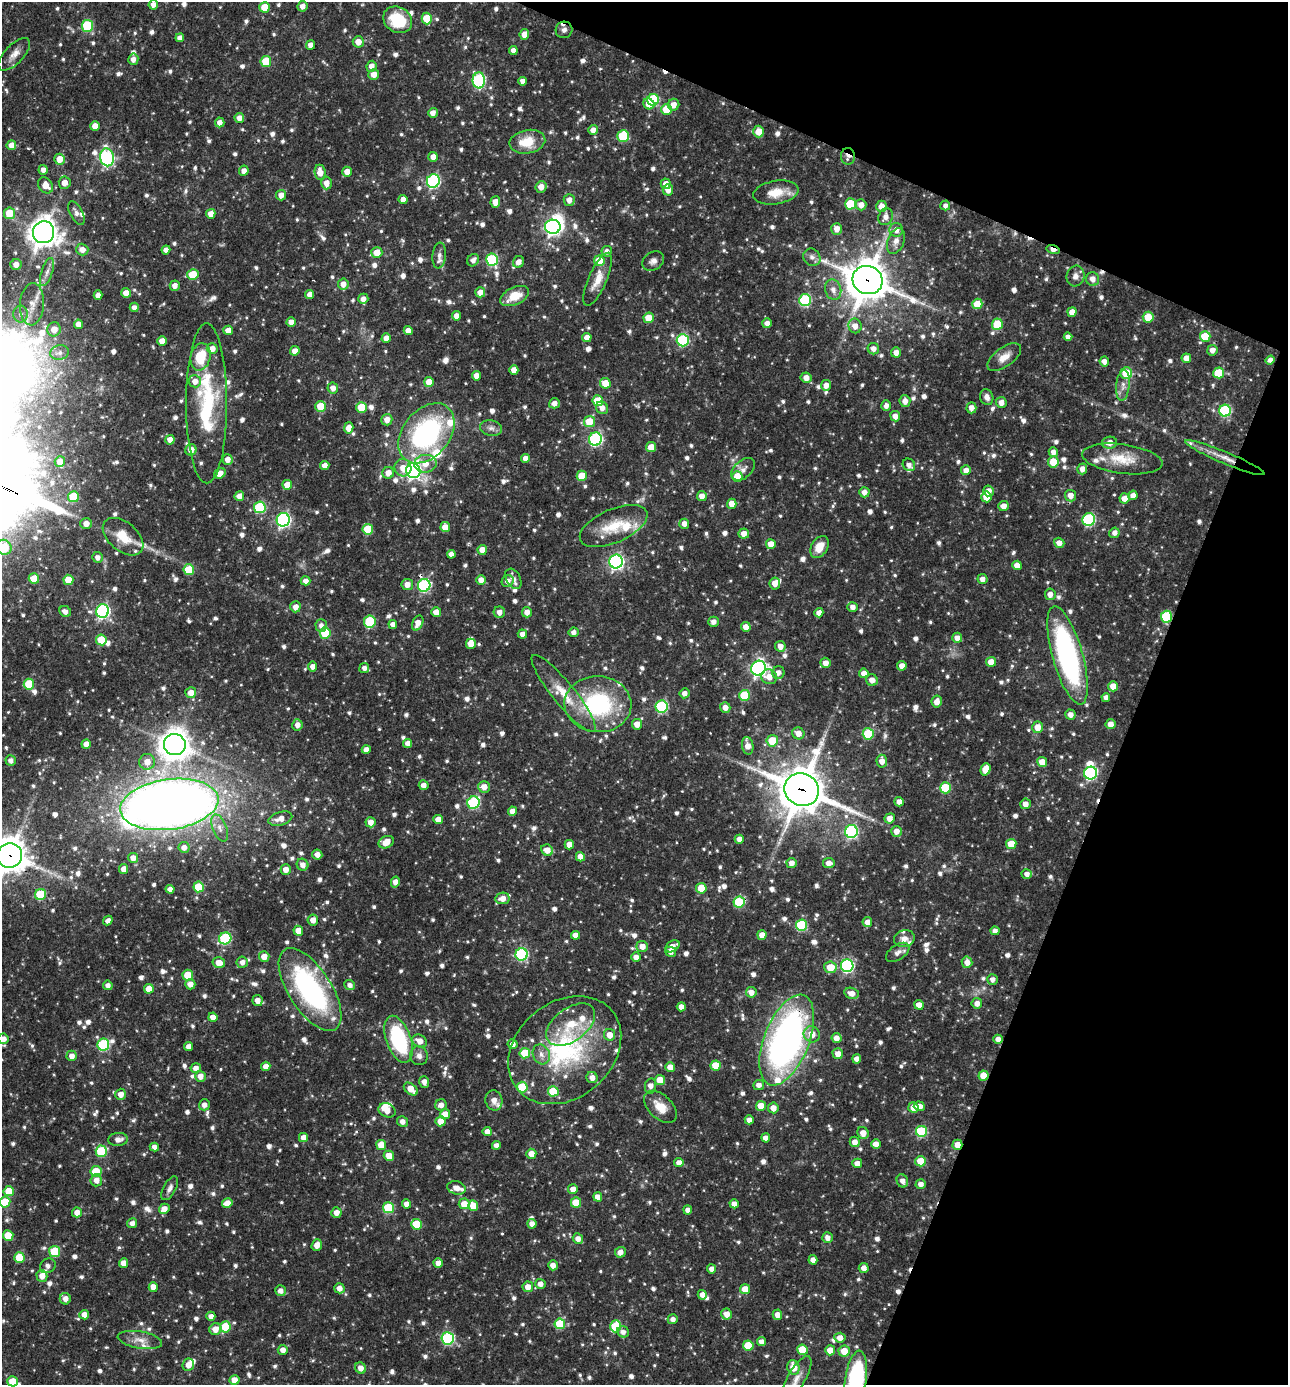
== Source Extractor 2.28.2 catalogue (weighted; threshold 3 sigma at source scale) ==
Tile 8 of 4 x 4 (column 4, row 2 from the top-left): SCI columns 4128-5413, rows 2768-4150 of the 5550 x 5536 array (HDU 1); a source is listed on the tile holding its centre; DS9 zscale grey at full resolution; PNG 1290 x 1387 px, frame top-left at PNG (2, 2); each listed source drawn as its Kron ellipse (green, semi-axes under 4 px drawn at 4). Shown black and unused: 20% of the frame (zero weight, under 3 of 4 exposures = <1% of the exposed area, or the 3 px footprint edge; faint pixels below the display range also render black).
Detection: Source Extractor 2.28.2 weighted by HDU 2 'WHT'; one run over the whole footprint, this tile lists its part. Background 0.0649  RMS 0.0036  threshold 0.016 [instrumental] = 3 sigma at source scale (4.5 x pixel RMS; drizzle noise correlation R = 1.50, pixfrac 1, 0.05/0.05 arcsec/px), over >= 5 px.
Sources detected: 1176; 1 too faint to see at this stretch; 3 inside a brighter object's white glare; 8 cosmic-ray / hot-pixel residue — neither listed nor drawn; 30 inside a brighter listed object's ellipse — not listed separately; of the other 1134, all 500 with FLUX_AUTO >= 1.7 (the completeness limit of this list) listed and drawn (634 fainter detections not listed), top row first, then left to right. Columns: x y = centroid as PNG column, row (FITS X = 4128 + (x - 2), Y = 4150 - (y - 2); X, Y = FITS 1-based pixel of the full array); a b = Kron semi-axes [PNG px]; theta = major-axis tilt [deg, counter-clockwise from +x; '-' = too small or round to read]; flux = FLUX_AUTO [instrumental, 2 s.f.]
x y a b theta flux
153 5 5 4 - 2.1
302 6 5 5 - 2.4
264 7 5 5 - 7.4
427 18 6 5 - 9.8
398 20 15 12 -33 15
87 26 6 5 - 22
564 30 8 8 - 2.1
524 34 5 5 - 3.1
180 38 4 4 - 1.9
358 42 5 5 - 3.4
310 45 5 4 - 2.3
513 50 4 4 - 1.9
14 54 20 9 46 3.4
133 59 5 5 - 2.2
266 62 5 5 - 12
371 66 5 5 - 2.5
374 74 5 5 - 2.9
479 80 8 6 -88 48
523 81 4 4 - 1.8
653 100 6 5 - 25
649 104 6 5 - 3.6
674 105 6 5 - 2.8
666 109 5 5 - 6.9
433 113 5 4 - 2.4
239 118 5 5 - 2.8
220 122 5 4 - 2.2
95 126 5 4 - 3.6
593 130 5 4 - 2.4
759 131 6 5 - 5.3
623 136 6 5 - 18
527 142 18 11 10 9.2
11 145 5 5 - 3.8
848 156 8 7 - 3.1
107 157 9 7 -79 51
433 157 5 5 - 2.8
60 159 5 5 - 4.7
43 170 5 4 - 1.8
244 171 5 4 - 2.2
320 172 8 5 -83 4
347 172 5 5 - 3.4
433 181 7 6 - 58
65 183 6 6 - 3
326 183 6 5 - 3.1
666 184 5 5 - 2.8
46 185 8 7 - 4
541 187 6 5 - 3
668 190 5 5 - 2.6
776 192 23 11 10 6.9
281 195 5 5 - 2.8
403 199 4 4 - 2.6
569 200 6 5 - 2.6
495 202 5 4 - 3.2
850 204 5 5 - 14
861 205 5 5 - 2.8
945 205 5 5 - 1.7
881 206 6 5 - 3.8
10 213 6 5 - 9
76 213 13 6 -63 1.8
211 214 5 5 - 2.8
886 217 9 7 67 2.4
553 227 8 7 - 120
837 229 6 5 - 3
896 230 7 6 - 2.9
44 232 11 10 - 420
896 241 13 8 68 2.4
1053 249 7 4 -15 3.6
82 250 6 6 - 2.8
166 250 4 4 - 2.4
607 251 5 5 - 1.8
377 252 5 5 - 4.7
439 256 13 6 83 1.8
812 257 9 8 - 1.7
473 260 6 5 - 1.7
492 260 6 6 - 36
599 261 5 5 - 9.3
653 261 11 8 33 2
519 262 6 5 - 2.7
16 264 5 5 - 2.5
47 272 15 5 71 2
193 275 5 5 - 11
1075 276 10 9 - 2.2
598 279 29 9 67 5.6
1093 279 7 6 - 2.6
867 280 15 14 - 1100
343 284 5 5 - 2.8
175 286 5 5 - 2.2
833 290 10 8 -74 2.5
480 292 5 5 - 2.8
126 293 5 4 - 2.7
310 294 4 4 - 2.8
98 295 5 4 - 2.4
515 296 15 8 25 7.1
363 299 5 5 - 2.2
805 300 6 6 - 34
32 304 21 12 86 5.4
977 304 5 5 - 7.9
134 307 5 4 - 1.7
1072 312 5 4 - 3.4
21 314 8 7 - 1.8
456 316 4 4 - 2.4
1148 317 5 5 - 8.3
649 318 5 5 - 6.5
291 322 5 4 - 2.4
767 323 5 5 - 2.2
78 324 5 4 - 2.3
997 324 6 5 - 11
855 326 7 6 - 2.9
54 329 7 6 - 3.8
228 330 5 4 - 3.6
408 331 4 4 - 2.9
1205 336 5 5 - 11
587 337 5 4 - 3
1068 337 4 4 - 1.9
386 338 5 4 - 2.8
683 340 6 6 - 36
162 341 5 4 - 3.5
212 349 5 5 - 3.1
873 349 6 5 - 2.2
1212 350 5 5 - 2.4
295 351 5 4 - 2.5
896 352 5 5 - 2.6
59 353 9 7 14 2.1
200 357 14 9 75 12
1004 357 19 9 35 4.2
1186 358 5 4 - 3.3
1270 360 5 4 - 1.9
1104 361 5 4 - 2
514 370 5 4 - 3.2
1126 373 6 6 - 9.3
1219 373 5 5 - 11
476 376 5 4 - 2.8
806 378 5 5 - 2.8
195 381 6 6 - 3
429 382 5 4 - 4.3
605 383 5 5 - 6.6
826 385 5 5 - 2.8
1123 385 15 6 83 2.6
333 388 5 5 - 2.4
987 397 8 6 -70 1.8
598 401 5 5 - 9.8
905 401 6 5 - 2.6
1001 402 5 5 - 2.6
207 403 80 20 -90 36
554 403 5 5 - 2.1
321 406 5 5 - 8.6
886 406 5 4 - 1.8
361 407 5 5 - 10
602 408 6 6 - 2.2
971 408 5 5 - 2.2
1225 411 6 6 - 34
895 416 5 5 - 2.6
387 420 5 5 - 2.9
589 422 5 5 - 8.3
349 428 5 4 - 3.8
491 428 11 8 -12 1.8
426 433 34 23 51 63
595 439 7 6 - 51
170 440 5 4 - 3.3
1109 443 8 6 8 3
651 447 5 5 - 5.3
191 450 5 5 - 3.1
1053 452 5 4 - 2.2
525 458 4 4 - 2.2
1225 458 43 6 -23 5.8
1122 459 40 14 -7 11
228 460 5 5 - 2.7
60 462 5 5 - 3.2
1053 462 5 5 - 6.3
425 464 11 9 7 4.6
325 465 5 4 - 2.6
909 465 6 6 - 1.9
403 468 9 8 - 3.8
743 469 14 8 42 2.2
1082 469 5 5 - 2.6
966 470 5 5 - 2.7
413 471 7 7 - 110
220 473 6 5 - 2.9
388 473 6 6 - 3.1
582 476 5 5 - 8.3
737 476 5 5 - 5.3
287 485 5 5 - 4.5
988 491 5 5 - 2.9
864 492 5 5 - 2.4
1133 495 5 4 - 2.7
239 496 5 5 - 2.9
702 496 5 5 - 2.8
1070 496 6 5 - 2.9
73 497 5 5 - 11
986 497 5 5 - 5.1
1125 498 5 5 - 3.6
732 504 5 4 - 3.9
1003 506 5 5 - 2.5
260 507 6 5 - 28
283 520 7 6 - 79
1089 520 6 6 - 43
86 523 6 5 - 2.8
684 524 5 5 - 2.2
614 526 36 17 24 12
445 527 5 5 - 4.7
368 529 5 5 - 12
1114 533 5 5 - 1.9
744 534 5 5 - 2.9
123 537 24 14 -40 8.4
1059 543 5 5 - 2.8
771 544 5 5 - 3.9
4 547 7 7 - 14
819 547 12 8 59 5.2
482 550 5 4 - 3.7
451 554 4 4 - 2
97 557 5 5 - 1.9
616 561 7 6 - 97
1017 565 5 4 - 3.6
189 570 5 5 - 12
34 579 5 5 - 7.7
513 579 11 7 -61 1.8
982 579 5 5 - 2.1
68 580 5 5 - 6.9
481 580 5 4 - 2.8
306 581 5 4 - 2.2
508 581 6 5 - 2.3
407 584 6 5 - 2.8
775 584 6 5 - 2.9
424 585 6 6 - 48
1050 594 6 5 - 2.4
295 607 5 5 - 2.7
853 607 5 5 - 2.1
65 611 6 5 - 1.9
102 611 7 6 - 74
436 612 5 4 - 3
499 612 6 5 - 2.1
527 612 5 5 - 2.6
819 613 4 4 - 2.6
1166 617 6 5 - 23
370 622 6 5 - 19
713 622 5 5 - 1.9
418 623 8 5 67 3.2
393 624 4 4 - 2.2
321 625 6 5 - 1.9
746 627 5 5 - 3.1
573 632 5 5 - 1.8
325 633 5 5 - 14
522 634 4 4 - 2.3
957 638 5 5 - 2.7
101 640 5 5 - 8.2
471 644 5 5 - 3.8
780 646 5 5 - 2.7
1067 655 51 15 -74 86
991 662 5 5 - 4.1
825 663 5 5 - 2.6
312 666 5 4 - 2
902 666 5 4 - 3.1
364 668 5 5 - 1.7
759 668 7 7 - 110
778 673 6 6 - 2.1
864 673 5 4 - 2.6
769 677 8 7 - 3.9
872 680 6 5 - 2.9
29 684 5 5 - 13
1113 686 5 5 - 4.2
191 693 5 5 - 3.2
564 693 48 11 -51 11
684 693 5 5 - 2.1
744 695 5 5 - 13
1106 698 4 4 - 2.1
937 702 6 5 - 3
598 704 33 28 -3 42
662 707 6 6 - 39
725 707 5 5 - 2.5
1070 715 5 5 - 2.5
637 724 5 5 - 3.1
1110 724 5 5 - 2.7
297 725 5 5 - 2.4
1038 727 6 5 - 4.5
798 733 6 5 - 3.1
868 734 6 5 - 16
772 741 5 5 - 8.9
408 743 4 4 - 2.4
86 744 4 4 - 2.7
175 745 11 10 - 550
748 746 9 5 -79 3.3
366 749 4 4 - 2.4
11 760 5 5 - 1.9
882 761 6 5 - 2.7
147 762 8 8 - 3.7
1042 762 5 5 - 5
985 769 6 5 - 5.6
1090 773 6 6 - 51
424 785 5 5 - 2.2
484 787 6 6 - 3.1
945 788 5 5 - 20
802 790 17 16 - 1300
899 802 5 4 - 2.7
473 803 6 6 - 40
169 804 49 25 8 540
1025 804 5 5 - 2.3
512 811 5 4 - 2.6
890 818 5 5 - 2.7
280 819 12 6 17 3.3
438 819 5 4 - 3.3
371 822 5 5 - 2.9
220 828 14 7 -68 2.6
851 831 6 6 - 52
896 831 5 5 - 2.7
739 839 4 4 - 2.4
386 842 8 6 24 4.8
1011 844 5 5 - 7.8
569 845 5 4 - 3.3
184 847 5 5 - 2.1
547 850 6 5 - 3.2
317 854 5 5 - 2.4
10 855 12 12 - 670
580 857 5 4 - 3.6
133 858 5 5 - 2.4
791 863 5 5 - 2.6
829 863 6 5 - 2.6
303 865 6 5 - 2.2
124 869 5 4 - 2.8
286 869 5 5 - 3.1
1027 874 5 5 - 2
395 882 5 4 - 2.6
199 887 5 5 - 13
701 888 5 5 - 8.3
170 889 4 4 - 2.2
40 894 6 5 - 14
502 898 7 5 9 3.1
739 902 6 5 - 22
313 920 5 5 - 2.8
108 921 5 4 - 1.9
867 922 5 5 - 2.7
801 925 6 5 - 26
298 931 5 5 - 3.5
995 931 4 4 - 1.8
575 935 4 4 - 2.8
762 935 5 4 - 3.5
225 938 6 6 - 34
904 938 10 8 13 2.8
642 946 6 5 - 3.4
672 946 7 5 33 2.7
670 952 5 4 - 2.7
898 952 13 7 34 1.9
522 954 6 6 - 45
264 957 5 5 - 3.9
636 957 5 5 - 2.3
242 962 6 5 - 2.1
967 962 5 5 - 2.7
219 963 6 5 - 4.1
847 966 6 6 - 61
830 967 6 6 - 6.6
188 975 5 5 - 10
992 979 5 5 - 1.8
190 984 5 5 - 2.7
108 985 5 4 - 1.9
350 985 5 5 - 1.9
149 989 5 5 - 4.8
310 990 47 21 -57 68
751 992 5 5 - 3
852 993 7 5 -16 2.7
257 1000 5 5 - 2.5
977 1003 5 5 - 2.5
919 1005 5 4 - 3.3
681 1007 4 4 - 2.4
213 1017 4 4 - 2.7
571 1025 28 16 36 12
812 1034 8 8 - 4.3
609 1035 6 5 - 3.9
836 1038 5 5 - 2.8
3 1039 5 5 - 2.7
399 1039 24 12 -70 37
998 1039 5 4 - 2.4
787 1040 48 22 69 160
420 1041 8 6 -31 3.1
513 1044 5 5 - 2
103 1045 6 6 - 33
189 1046 4 4 - 2.2
565 1050 61 48 40 57
525 1053 5 5 - 12
541 1054 10 8 -64 2.5
838 1054 5 5 - 2.9
72 1056 5 5 - 2.3
419 1056 9 8 - 1.9
857 1059 4 4 - 2.5
266 1066 5 4 - 2.6
716 1066 5 5 - 8.9
670 1067 5 4 - 3.4
196 1068 5 4 - 2.1
200 1076 5 5 - 2.9
984 1076 5 5 - 5.8
592 1078 6 5 - 2.6
660 1080 5 5 - 7.3
424 1082 6 5 - 2.3
759 1085 5 5 - 2
650 1086 8 5 80 2.4
522 1087 5 5 - 14
411 1089 8 5 -39 4.7
553 1091 5 5 - 12
121 1094 5 5 - 2.9
494 1100 10 8 -78 3.1
204 1105 5 5 - 2.1
441 1105 6 5 - 2.5
761 1106 5 5 - 6.3
919 1106 5 4 - 3
660 1107 20 11 -44 6
773 1108 5 5 - 3.1
913 1108 5 5 - 3.3
387 1110 9 6 -21 3.7
445 1114 5 5 - 3.6
749 1120 4 4 - 2.4
403 1121 5 5 - 2.2
441 1121 5 5 - 4.9
921 1131 5 5 - 22
487 1132 4 4 - 2.5
863 1133 6 5 - 3.5
303 1137 4 4 - 2.7
766 1138 4 4 - 2.6
118 1139 10 6 5 2.3
855 1142 5 5 - 3
876 1144 5 4 - 3.3
381 1145 5 5 - 6.4
496 1145 4 4 - 1.8
957 1145 5 5 - 4.8
154 1147 5 4 - 1.9
101 1151 6 5 - 22
531 1154 5 5 - 3.4
389 1156 5 5 - 5.1
921 1161 5 5 - 9.3
679 1163 4 4 - 2.5
857 1163 5 4 - 2.5
96 1171 5 5 - 11
96 1180 6 6 - 2.7
902 1181 7 5 -66 2.1
921 1184 5 5 - 2.1
170 1188 13 6 62 1.7
456 1188 9 6 -14 2.8
573 1189 5 5 - 2.8
9 1191 5 5 - 7.2
598 1197 4 4 - 3
5 1202 5 5 - 12
227 1203 5 5 - 4
576 1203 5 5 - 7.4
407 1204 4 4 - 2.6
464 1204 5 5 - 4.8
734 1204 5 4 - 2.4
473 1206 5 5 - 6.2
389 1208 5 5 - 21
164 1209 5 5 - 3.2
688 1210 4 4 - 2.5
77 1212 5 5 - 3.1
336 1213 5 5 - 2.6
132 1223 5 5 - 2.1
416 1224 5 5 - 12
532 1224 5 4 - 2.3
8 1236 5 5 - 9.5
828 1238 5 5 - 2.2
578 1239 5 5 - 2.5
317 1245 6 5 - 2.8
55 1251 5 5 - 15
620 1252 5 5 - 2.6
19 1257 5 5 - 9.3
813 1260 5 4 - 2.5
124 1263 5 4 - 3.1
438 1263 5 4 - 3.3
553 1265 5 5 - 2.6
48 1266 8 7 - 1.9
864 1268 5 5 - 2.2
712 1269 4 4 - 2.3
42 1276 6 5 - 3.3
540 1284 5 5 - 2.4
153 1287 5 4 - 3.8
528 1287 5 5 - 3.2
339 1288 5 5 - 2.6
745 1289 5 5 - 5.1
280 1291 5 5 - 2.3
702 1295 5 4 - 2.5
65 1299 6 5 - 2.6
726 1314 5 5 - 3.3
84 1315 5 4 - 2.6
777 1315 5 5 - 2.9
211 1316 4 4 - 2.3
673 1319 5 5 - 1.9
560 1324 5 5 - 14
616 1326 6 5 - 19
225 1327 5 5 - 14
215 1329 6 6 - 3.5
623 1332 6 5 - 1.9
448 1338 6 6 - 39
840 1338 5 5 - 2.9
140 1340 22 8 -10 3.9
761 1342 4 4 - 2.3
748 1346 5 5 - 10
283 1350 5 5 - 2.5
802 1350 5 5 - 11
830 1350 5 5 - 4.6
844 1351 5 5 - 5.2
188 1365 6 5 - 3.2
793 1367 7 6 - 5.7
361 1368 6 5 - 3.2
796 1379 25 9 60 4.3
856 1379 29 10 82 46
234 1380 5 5 - 4.3
12 1381 5 5 - 6.3
Overlapping masked pixels (flux is a lower limit): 18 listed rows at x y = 564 30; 848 156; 1053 249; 519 262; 867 280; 1225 458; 1166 617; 564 693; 598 704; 802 790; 169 804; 10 855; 739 902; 998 1039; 787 1040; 984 1076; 957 1145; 856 1379
Isophote crosses this tile's border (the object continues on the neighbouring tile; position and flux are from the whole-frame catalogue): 7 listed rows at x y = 4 547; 10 855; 3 1039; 5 1202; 796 1379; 856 1379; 12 1381